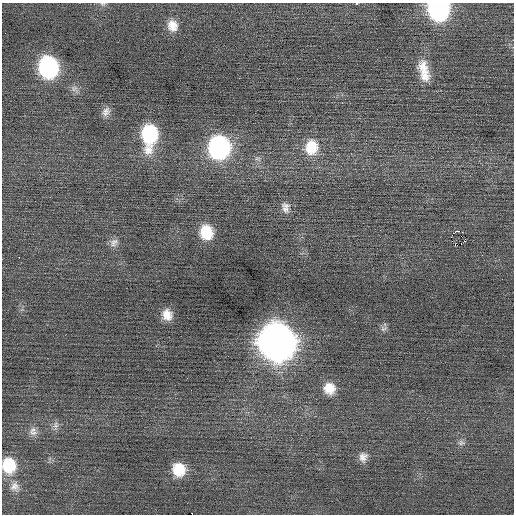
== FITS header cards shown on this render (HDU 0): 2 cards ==
NAXIS1  =                  512 / Axis length
NAXIS2  =                  512 / Axis length

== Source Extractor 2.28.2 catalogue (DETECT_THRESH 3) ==
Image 512 x 512 px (HDU 0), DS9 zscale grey, 1 PNG px = 1 image px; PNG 516 x 516 px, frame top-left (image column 1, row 512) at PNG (2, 3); no overlay
Background 0.0246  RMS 0.67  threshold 2.02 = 3 sigma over >= 5 px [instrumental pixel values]
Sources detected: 32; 1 with non-positive FLUX_AUTO (blend fragments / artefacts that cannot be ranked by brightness) is not listed; the other 31 listed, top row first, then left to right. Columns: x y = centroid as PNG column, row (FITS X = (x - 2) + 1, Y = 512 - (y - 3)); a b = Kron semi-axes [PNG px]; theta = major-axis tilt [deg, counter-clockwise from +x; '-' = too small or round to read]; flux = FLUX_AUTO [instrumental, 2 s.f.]
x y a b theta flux
356 3 3 2 - 130
103 4 8 5 -2 97
438 9 15 14 - 8900
172 26 16 13 -72 590
48 67 16 14 -79 6700
423 68 22 14 -75 820
425 76 14 14 - 570
74 89 12 9 -32 250
106 112 14 10 55 300
149 135 25 15 87 3800
219 147 18 16 -88 8900
311 147 20 17 82 1300
258 159 10 6 -28 160
285 207 15 11 -76 350
206 232 15 13 -76 1400
451 237 2 2 - 250
465 241 3 2 - 65
114 243 13 10 43 280
455 244 3 2 - 84
19 257 2 2 - 220
167 315 12 11 - 560
384 329 12 6 28 150
277 341 19 17 -76 72000
329 388 14 13 - 790
55 426 13 7 87 210
33 433 15 7 -9 280
461 443 11 7 -7 170
363 457 13 11 81 360
9 465 16 13 -80 1600
179 470 14 13 - 1300
15 486 14 13 - 430
At the frame edge (FLAGS 8, measured only in part): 4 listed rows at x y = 356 3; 103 4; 438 9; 9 465
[1 non-positive-flux detection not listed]